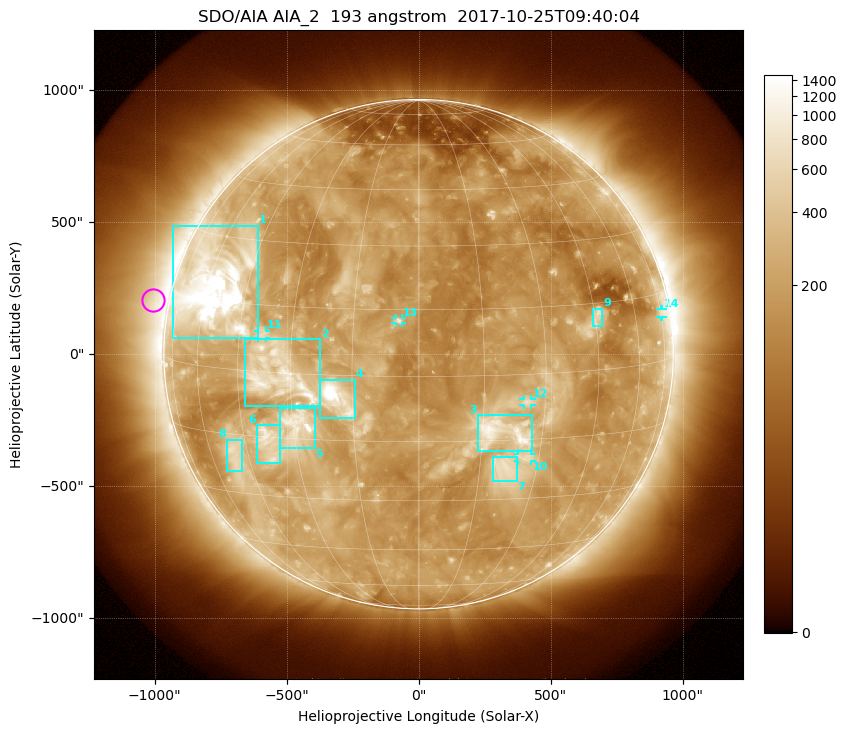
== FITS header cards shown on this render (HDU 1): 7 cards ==
TELESCOP= 'SDO/AIA'
INSTRUME= 'AIA_2'
WAVELNTH=                  193
WAVEUNIT= 'angstrom'
DATE-OBS= '2017-10-25T09:40:04.84'
CTYPE1  = 'HPLN-TAN'
CTYPE2  = 'HPLT-TAN'

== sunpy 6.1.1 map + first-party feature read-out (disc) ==
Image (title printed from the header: SDO/AIA AIA_2  193 angstrom  2017-10-25T09:40:04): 1024 x 1024 px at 2.4 arcsec/px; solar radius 965 arcsec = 402 px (full disc in frame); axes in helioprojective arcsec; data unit not stated in the header (colour bar unlabelled)
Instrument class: DISC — disc imager (sunpy class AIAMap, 193 A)
Bright regions (active regions / flare kernels): reference = the median radial profile (limb darkening/brightening removed); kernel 9 px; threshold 5 sigma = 366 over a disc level ~181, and >= 1.15x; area >= 12 px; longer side >= 10 px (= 24 arcsec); searched inside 0.97 R_sun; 14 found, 14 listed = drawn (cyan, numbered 1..; 5 of them under ~33 arcsec drawn as corner ticks so the feature stays visible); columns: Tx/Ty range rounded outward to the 5 arcsec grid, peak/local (2 s.f.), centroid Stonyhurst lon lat
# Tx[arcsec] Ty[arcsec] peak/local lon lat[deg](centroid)
1 -930..-610 60..490 16 -57 +18
2 -660..-375 -200..60 6.6 -33 -1
3 225..430 -370..-230 6 +20 -13
4 -375..-240 -245..-95 11 -19 -5
5 -525..-390 -355..-205 9.7 -29 -12
6 -615..-525 -415..-265 5.4 -38 -16
7 280..375 -480..-385 4 +21 -22
8 -725..-665 -445..-325 4.2 -50 -20
9 660..695 105..175 4.5 +46 +12
10 375..430 -405..-375 3.5 +26 -19
11 -610..-575 60..90 3.3 -38 +8
12 395..430 -195..-170 3.4 +25 -6
13 -90..-60 115..140 5 -4 +13
14 915..925 140..170 3 +76 +11
Off-limb structures (1.02-1.3 R_sun): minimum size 162 px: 5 found; the strongest spans PA ~40..110 deg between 1.02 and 1.3 R_sun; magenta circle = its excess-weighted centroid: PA ~80 deg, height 1.06 R_sun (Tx ~-1005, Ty ~205 arcsec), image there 2.7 x the reference